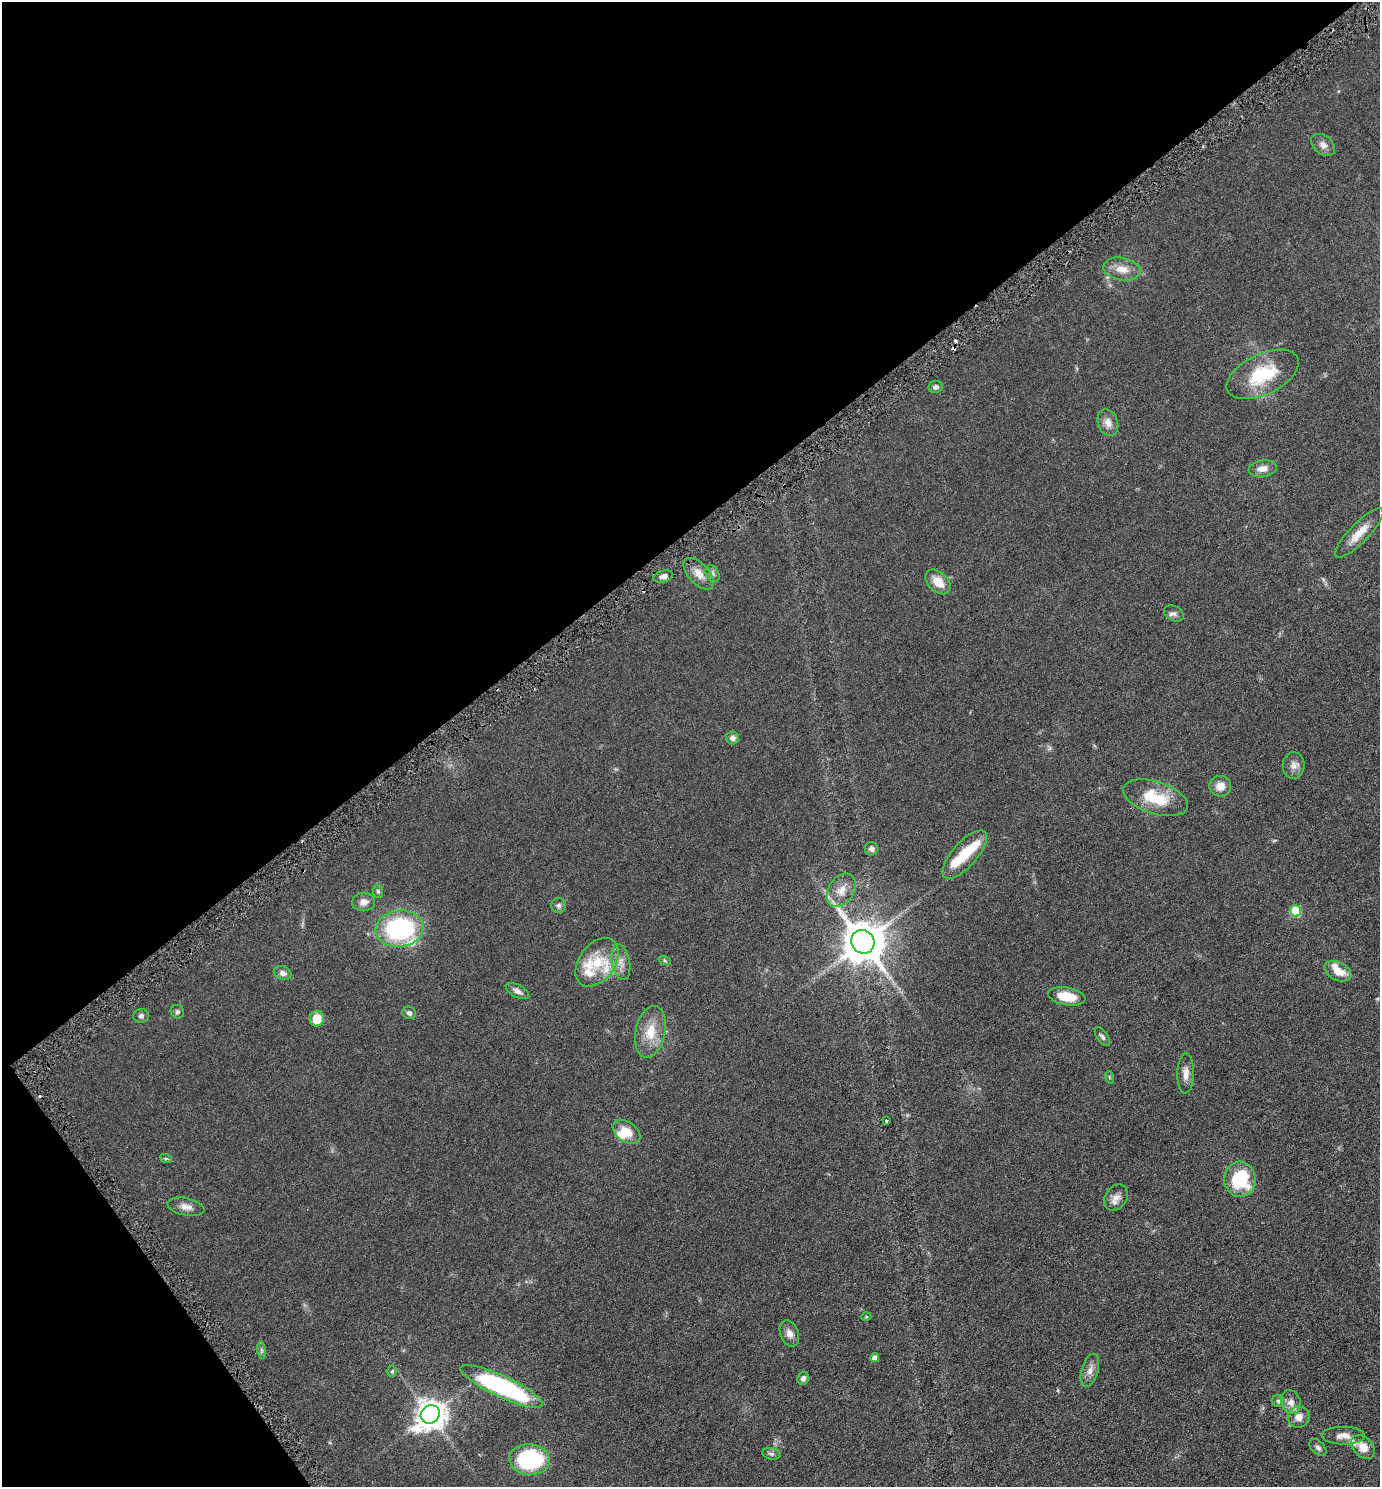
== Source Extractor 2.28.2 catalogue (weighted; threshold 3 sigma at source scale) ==
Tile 5 of 4 x 4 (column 1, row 2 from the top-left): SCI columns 156-1533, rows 2986-4470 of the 5961 x 5968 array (HDU 1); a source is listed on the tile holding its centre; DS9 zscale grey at full resolution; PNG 1382 x 1489 px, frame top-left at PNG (2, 2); each listed source drawn as its Kron ellipse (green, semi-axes under 4 px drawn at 4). Shown black and unused: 39% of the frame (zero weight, under 3 of 6 exposures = <1% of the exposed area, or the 3 px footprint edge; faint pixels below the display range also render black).
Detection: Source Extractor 2.28.2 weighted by HDU 2 'WHT'; one run over the whole footprint, this tile lists its part. Background 0.0522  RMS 0.0058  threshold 0.0237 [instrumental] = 3 sigma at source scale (4.09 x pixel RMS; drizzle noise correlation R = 1.36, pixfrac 0.8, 0.05/0.05 arcsec/px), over >= 5 px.
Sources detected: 76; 3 inside a brighter object's white glare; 3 cosmic-ray / hot-pixel residue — neither listed nor drawn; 7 inside a brighter listed object's ellipse — not listed separately; the other 63 listed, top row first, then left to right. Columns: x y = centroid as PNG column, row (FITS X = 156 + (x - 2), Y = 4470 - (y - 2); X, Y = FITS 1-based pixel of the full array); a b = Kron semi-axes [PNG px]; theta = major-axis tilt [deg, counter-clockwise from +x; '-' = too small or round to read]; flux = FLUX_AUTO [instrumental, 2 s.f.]
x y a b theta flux
1323 145 13 9 -38 3
1122 269 19 11 -11 6.4
1263 374 39 20 25 25
935 387 7 6 - 1.6
1108 423 14 10 -71 3.6
1263 469 14 8 8 3.8
1359 533 33 9 46 7.8
699 574 19 10 -47 5.2
713 574 9 6 -61 1.5
663 576 10 6 14 2.3
938 582 15 9 -42 7
1174 613 10 7 -27 1.8
732 738 6 6 - 2
1294 765 13 11 87 3.3
1220 786 11 10 - 4.7
1155 798 34 16 -18 18
872 849 7 6 - 1.7
965 855 30 12 49 11
841 890 18 12 56 6.5
378 891 6 5 - 0.94
364 902 11 9 6 3.2
559 905 7 7 - 1.4
1295 911 5 5 - 27
400 929 24 18 5 66
863 942 12 11 - 1600
665 961 6 4 -19 0.64
597 962 27 18 54 15
621 962 18 9 -78 4.2
1338 971 14 9 -25 6.7
283 973 9 6 -23 2.4
517 991 13 6 -28 2.2
1067 996 19 9 -10 11
177 1012 7 6 - 1.2
409 1013 7 6 - 1.6
141 1016 8 7 - 1.3
317 1019 8 7 - 8.7
650 1032 26 15 78 11
1102 1037 11 5 -55 1.4
1186 1073 20 8 89 4
1109 1077 6 4 -71 0.63
886 1121 3 2 - 0.39
626 1132 15 9 -37 7.3
166 1159 6 4 -19 0.67
1240 1179 17 16 - 28
1116 1198 14 10 54 3.5
186 1207 19 8 -12 3.8
866 1317 5 3 - 0.42
789 1333 13 9 -69 3.2
262 1350 9 4 -81 1.1
875 1358 4 4 - 3.2
1090 1370 17 8 74 3.5
392 1371 5 4 - 0.68
803 1378 6 5 - 1.8
502 1386 45 10 -25 82
1278 1401 6 6 - 0.98
1291 1402 12 9 -71 3.6
430 1414 10 9 - 690
1299 1417 11 10 - 3.9
1343 1436 21 9 -1 4.4
1363 1447 14 9 -47 6.1
1318 1448 10 6 -45 1.7
771 1454 9 5 -11 1.3
530 1460 20 15 -4 47